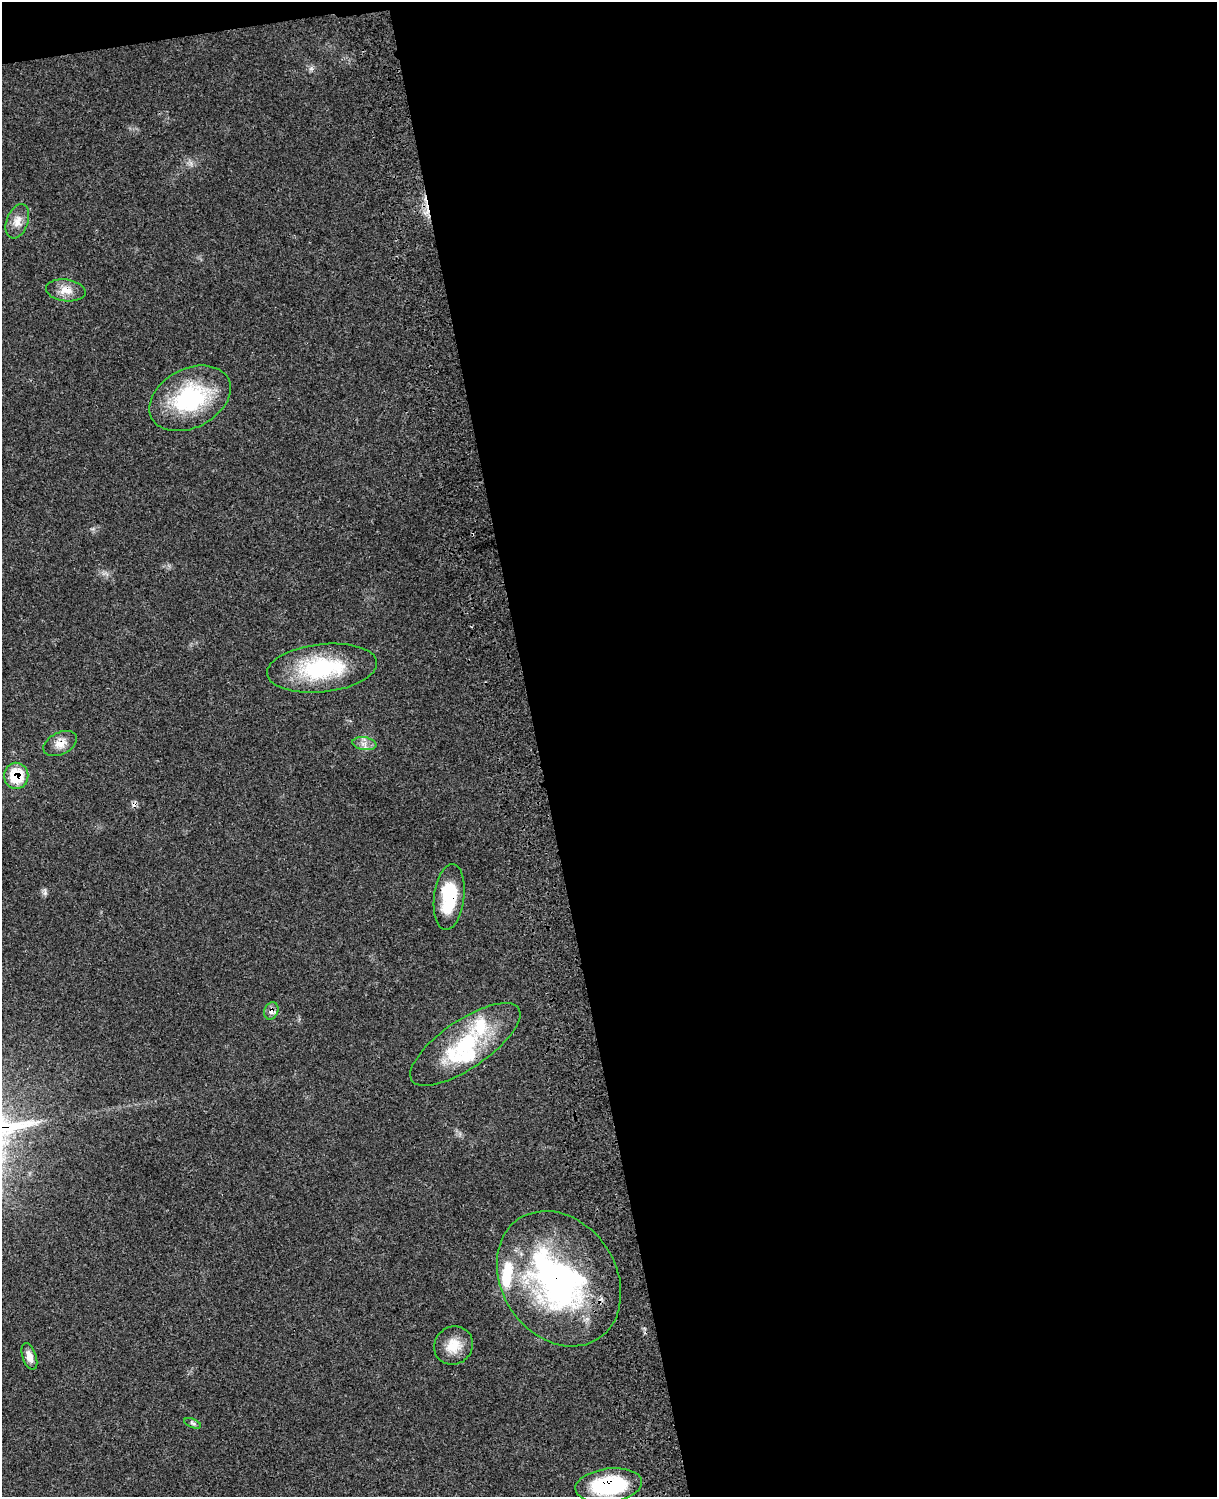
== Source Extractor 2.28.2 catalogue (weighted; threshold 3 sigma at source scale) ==
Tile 4 of 4 x 3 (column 4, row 1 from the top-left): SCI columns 3763-4977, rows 3270-4764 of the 5091 x 4932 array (HDU 1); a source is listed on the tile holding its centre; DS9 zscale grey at full resolution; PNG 1219 x 1499 px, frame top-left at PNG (2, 2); each listed source drawn as its Kron ellipse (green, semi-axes under 4 px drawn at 4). Shown black and unused: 57% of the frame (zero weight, under 3 of 4 exposures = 6% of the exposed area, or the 3 px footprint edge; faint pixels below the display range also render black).
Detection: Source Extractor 2.28.2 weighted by HDU 2 'WHT'; one run over the whole footprint, this tile lists its part. Background 0.0814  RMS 0.0059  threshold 0.0266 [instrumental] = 3 sigma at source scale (4.5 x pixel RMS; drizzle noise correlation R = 1.50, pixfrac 1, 0.05/0.05 arcsec/px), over >= 5 px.
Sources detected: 20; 1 inside a brighter object's white glare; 1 cosmic-ray / hot-pixel residue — neither listed nor drawn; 3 inside a brighter listed object's ellipse — not listed separately; the other 15 listed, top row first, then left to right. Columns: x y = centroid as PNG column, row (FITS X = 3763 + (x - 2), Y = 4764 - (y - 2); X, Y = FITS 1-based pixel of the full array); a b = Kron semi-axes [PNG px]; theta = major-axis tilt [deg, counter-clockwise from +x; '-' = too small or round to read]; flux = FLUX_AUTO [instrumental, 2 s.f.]
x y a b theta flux
17 221 18 10 69 6
66 290 20 11 -7 7
190 398 43 29 27 58
322 668 55 24 6 52
60 744 18 11 26 6.3
364 744 12 6 -8 3.2
16 776 13 12 - 19
449 897 33 15 83 28
271 1011 9 6 68 3
465 1044 64 24 34 50
559 1279 72 57 -56 160
453 1345 20 18 38 11
29 1356 14 7 -72 4.5
193 1423 9 4 -21 1.3
609 1485 33 17 7 49
Overlapping masked pixels (flux is a lower limit): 6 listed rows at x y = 60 744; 16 776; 449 897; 271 1011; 559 1279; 609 1485